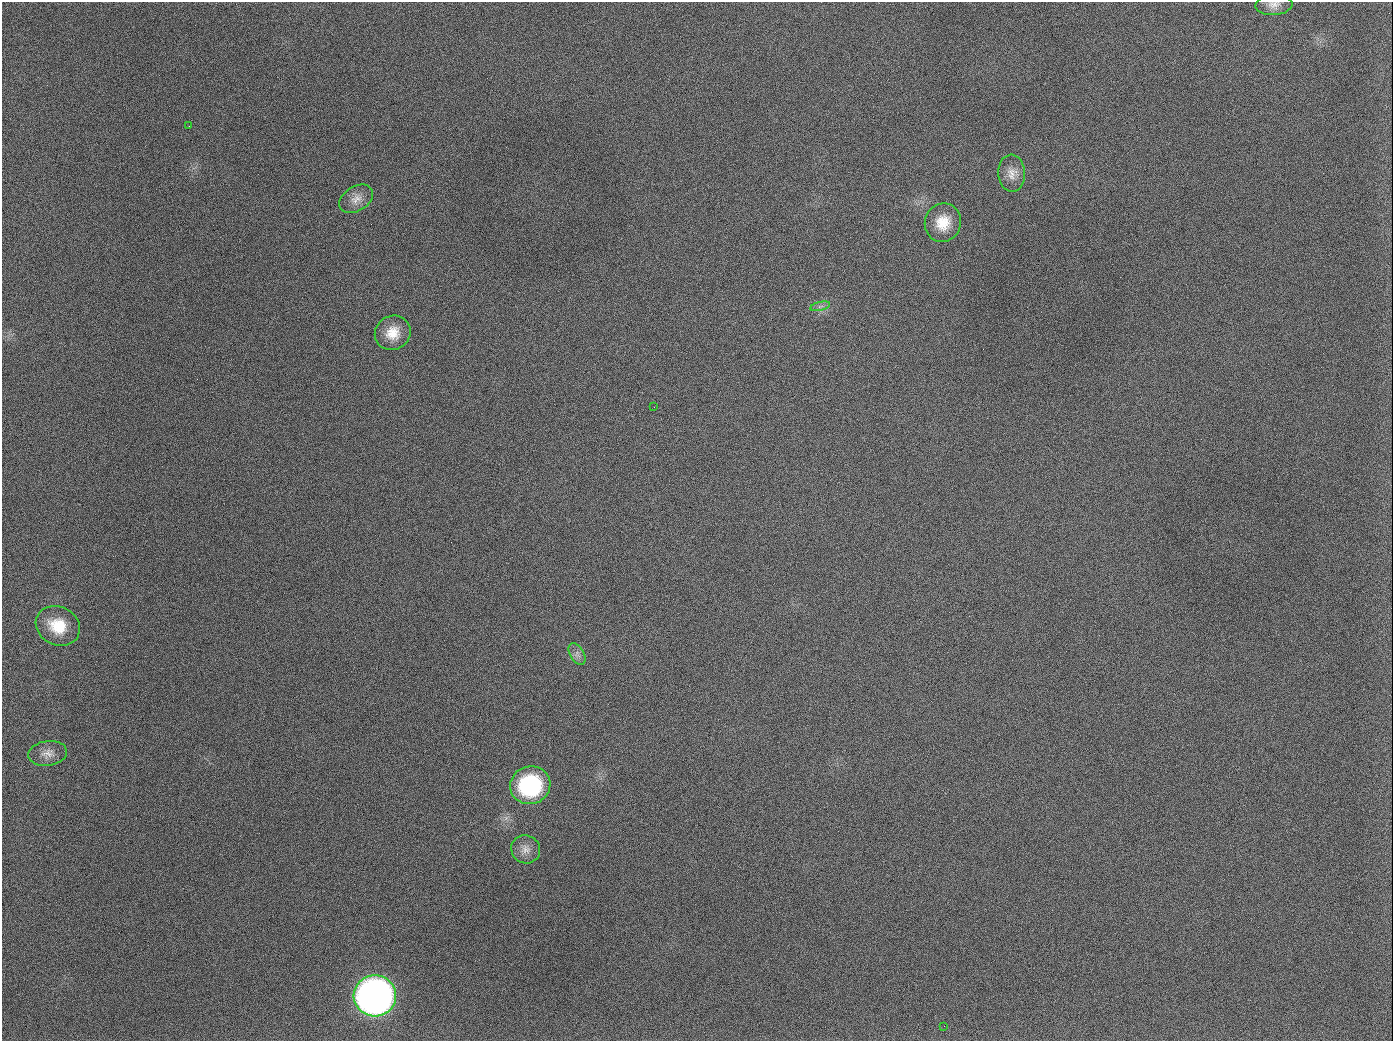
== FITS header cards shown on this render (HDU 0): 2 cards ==
NAXIS1  =                 1391
NAXIS2  =                 1039

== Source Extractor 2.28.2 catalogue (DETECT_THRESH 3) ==
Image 1391 x 1039 px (HDU 0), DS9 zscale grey, 1 PNG px = 1 image px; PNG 1395 x 1043 px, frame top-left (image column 1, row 1039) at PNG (2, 2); each listed source drawn as its Kron ellipse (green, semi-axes under 4 px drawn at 4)
Background 1730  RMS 75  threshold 225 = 3 sigma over >= 5 px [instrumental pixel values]
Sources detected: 15; all 15 listed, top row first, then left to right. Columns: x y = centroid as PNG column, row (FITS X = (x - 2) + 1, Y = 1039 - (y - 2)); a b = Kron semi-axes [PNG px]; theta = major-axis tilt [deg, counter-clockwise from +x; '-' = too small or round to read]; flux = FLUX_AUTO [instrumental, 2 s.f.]
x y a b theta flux
1274 5 18 10 4 4.3e+04
189 126 2 2 - 6.3e+03
1012 173 18 13 -87 6.0e+04
356 199 18 12 32 5.4e+04
943 223 19 18 - 1.2e+05
820 306 10 4 13 1.5e+04
393 333 18 17 - 9.9e+04
654 407 3 2 - 4.0e+03
58 626 23 19 -26 1.6e+05
577 654 12 7 -60 2.6e+04
48 753 19 12 8 5.2e+04
530 785 20 18 19 5.3e+05
526 849 15 14 - 5.0e+04
375 996 21 20 - 3.7e+06
944 1026 2 2 - 5.1e+03
At the frame edge (FLAGS 8, measured only in part): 1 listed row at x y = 1274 5